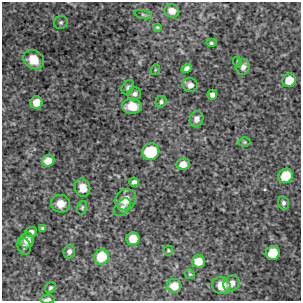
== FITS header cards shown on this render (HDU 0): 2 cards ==
NAXIS1  =                  299 / FITS: X Dimension
NAXIS2  =                  299 / FITS: Y Dimension

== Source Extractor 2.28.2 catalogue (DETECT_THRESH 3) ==
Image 299 x 299 px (HDU 0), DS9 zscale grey, 1 PNG px = 1 image px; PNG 303 x 303 px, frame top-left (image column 1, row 299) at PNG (2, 2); each listed source drawn as its Kron ellipse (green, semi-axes under 4 px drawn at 4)
Background 4720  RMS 200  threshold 606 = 3 sigma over >= 5 px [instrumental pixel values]
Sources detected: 47; all 47 listed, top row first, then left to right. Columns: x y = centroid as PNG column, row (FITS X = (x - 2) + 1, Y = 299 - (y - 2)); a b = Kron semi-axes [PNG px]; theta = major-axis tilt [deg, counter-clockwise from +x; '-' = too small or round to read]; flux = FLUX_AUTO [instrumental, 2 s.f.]
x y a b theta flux
172 11 7 6 - 120000
143 15 9 3 -14 20000
61 22 7 6 - 29000
157 27 4 3 - 15000
211 43 5 4 - 20000
33 60 11 9 -33 230000
237 62 5 3 - 14000
243 67 8 6 79 62000
186 68 5 4 - 47000
155 70 5 3 - 12000
289 80 7 6 - 230000
190 85 7 7 - 75000
128 87 8 5 56 33000
134 94 7 6 - 36000
212 95 5 4 - 57000
36 102 6 6 - 170000
161 102 6 5 - 29000
132 106 10 7 -4 230000
196 119 8 6 69 78000
245 142 6 5 - 21000
151 152 9 8 - 620000
48 161 6 6 - 160000
183 164 6 6 - 130000
286 176 7 7 - 340000
134 182 5 4 - 47000
83 188 9 7 -75 140000
126 200 11 10 - 170000
283 203 7 5 -77 34000
61 204 9 9 - 120000
122 207 10 6 48 54000
82 208 7 5 75 22000
43 228 4 3 - 22000
31 232 6 5 - 48000
133 239 6 6 - 220000
27 240 8 7 - 130000
24 246 9 6 -71 48000
168 250 5 5 - 16000
69 251 7 5 72 43000
273 253 7 7 - 310000
102 257 8 7 - 370000
198 261 6 6 - 190000
190 274 5 4 - 15000
231 283 9 7 45 95000
221 285 9 8 - 170000
174 286 7 7 - 160000
50 288 6 5 - 20000
47 299 7 3 3 45000
At the frame edge (FLAGS 8, measured only in part): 1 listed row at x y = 47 299